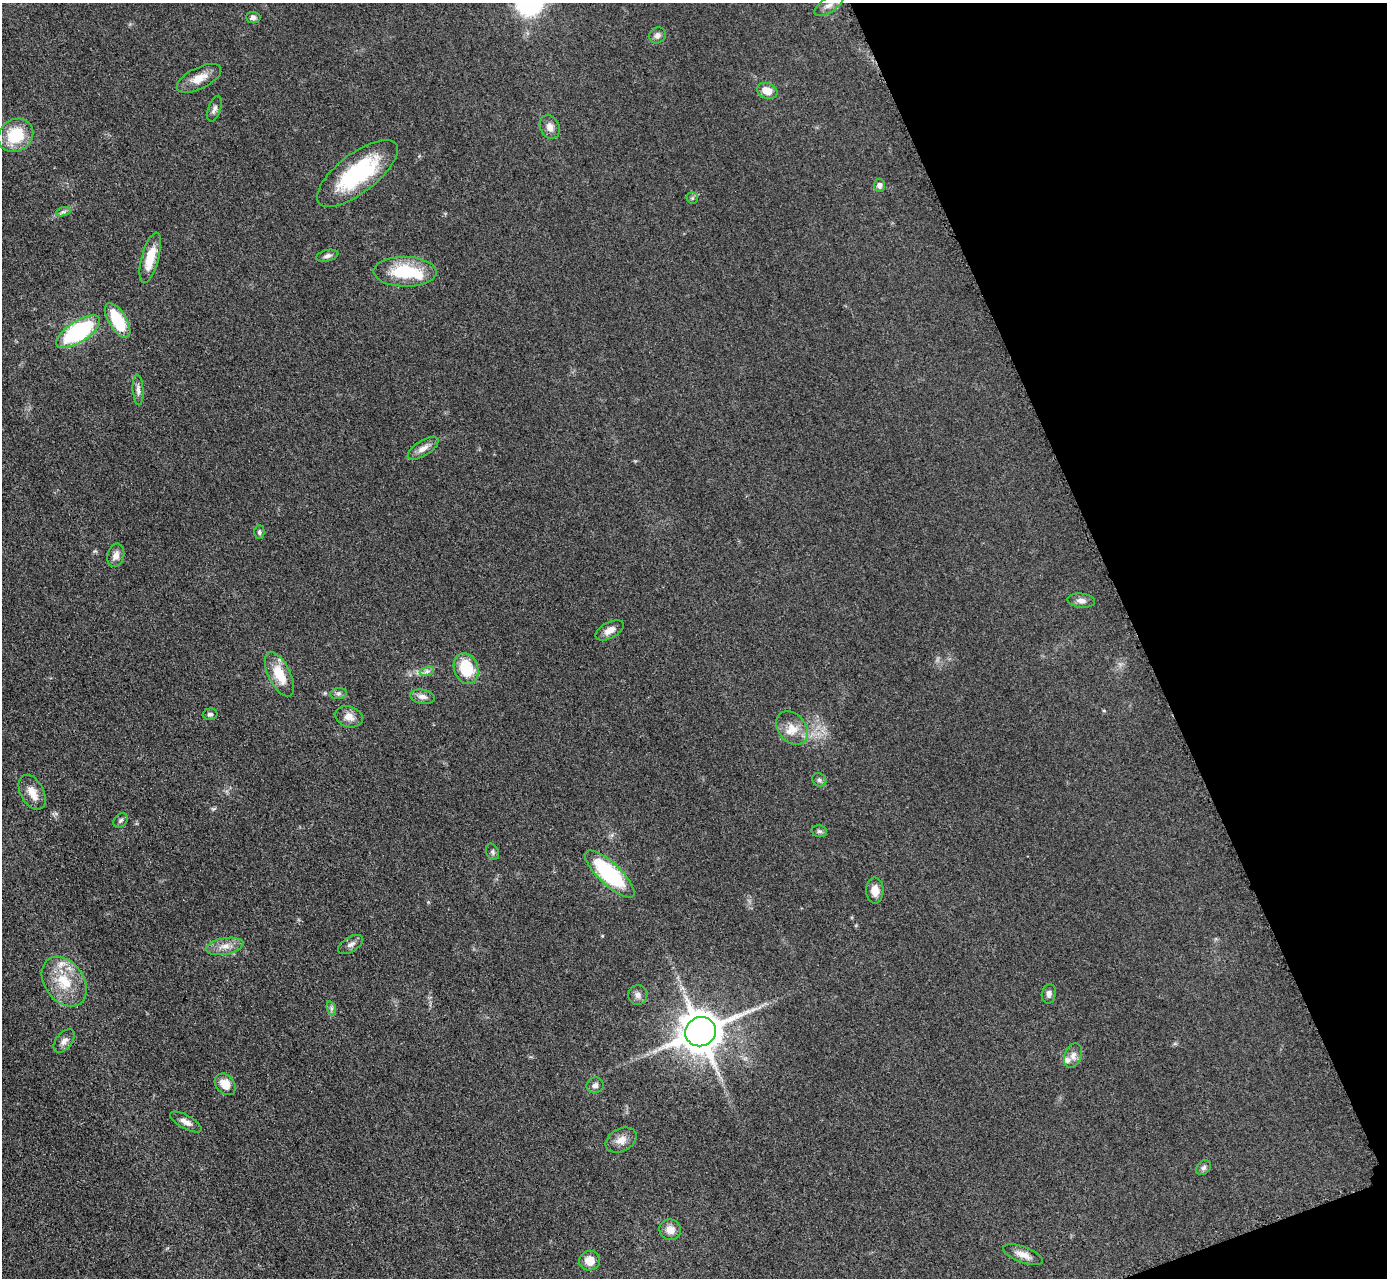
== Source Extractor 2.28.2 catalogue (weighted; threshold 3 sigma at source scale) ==
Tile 12 of 4 x 4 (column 4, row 3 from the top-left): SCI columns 4175-5559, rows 1571-2846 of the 5624 x 5584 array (HDU 1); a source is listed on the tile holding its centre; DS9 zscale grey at full resolution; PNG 1389 x 1280 px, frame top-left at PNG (2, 3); each listed source drawn as its Kron ellipse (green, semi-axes under 4 px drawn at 4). Shown black and unused: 19% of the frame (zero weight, under 3 of 5 exposures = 4% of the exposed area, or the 3 px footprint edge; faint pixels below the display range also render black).
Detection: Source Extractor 2.28.2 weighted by HDU 2 'WHT'; one run over the whole footprint, this tile lists its part. Background 0.0524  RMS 0.0056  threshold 0.0251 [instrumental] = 3 sigma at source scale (4.5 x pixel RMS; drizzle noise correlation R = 1.50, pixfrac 1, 0.05/0.05 arcsec/px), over >= 5 px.
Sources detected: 58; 3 inside a brighter listed object's ellipse — not listed separately; the other 55 listed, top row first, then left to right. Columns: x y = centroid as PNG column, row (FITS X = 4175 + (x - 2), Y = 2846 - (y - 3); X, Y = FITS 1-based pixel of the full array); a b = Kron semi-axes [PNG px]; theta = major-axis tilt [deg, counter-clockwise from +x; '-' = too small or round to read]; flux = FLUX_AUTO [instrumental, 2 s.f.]
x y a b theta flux
829 5 16 7 33 3.9
253 17 7 5 -2 1.7
658 35 9 7 38 2.4
199 78 24 10 26 7.4
767 91 10 7 -20 7
214 109 13 6 70 2.1
550 127 12 9 -64 3.8
16 135 18 16 35 21
357 173 49 19 37 51
879 185 6 5 - 2.1
692 198 6 5 - 1
63 212 7 4 18 1.3
327 256 11 5 13 1.8
150 258 26 8 75 12
405 272 32 15 -1 27
118 320 19 9 -59 26
78 332 25 10 33 69
138 390 15 5 -86 2.3
423 448 17 7 32 4
259 532 7 5 90 1.2
116 555 12 8 76 3.6
1081 601 14 7 -6 2.9
610 630 15 8 29 4.3
466 668 16 12 -72 21
427 671 7 4 19 1.4
279 674 24 11 -63 14
338 694 8 5 6 1.4
422 697 12 7 -10 2.9
210 714 7 6 - 1.4
349 717 14 10 -19 4.6
792 728 18 14 -51 8.3
819 780 7 6 - 1.3
32 792 19 11 -62 6.6
120 821 8 6 45 1.4
819 831 8 5 -14 1.2
493 852 8 6 -65 1.3
610 874 32 11 -43 55
875 891 13 9 -89 5.3
351 944 14 7 31 2.6
225 946 19 8 10 5.4
64 982 27 19 -54 19
1049 994 10 7 80 2.2
638 995 10 9 - 2.6
331 1008 7 4 -72 1.2
700 1032 15 14 - 1400
64 1041 13 8 51 2.9
1073 1055 13 8 70 3.3
225 1084 12 9 -48 6.8
595 1085 8 8 - 2
186 1122 17 6 -29 3.2
621 1140 16 11 27 5.1
1204 1168 8 6 44 1.6
670 1230 11 10 - 5.5
1023 1255 21 8 -20 4.5
590 1260 10 10 - 6.9
Isophote crosses this tile's border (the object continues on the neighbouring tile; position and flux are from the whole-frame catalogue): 1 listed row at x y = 829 5